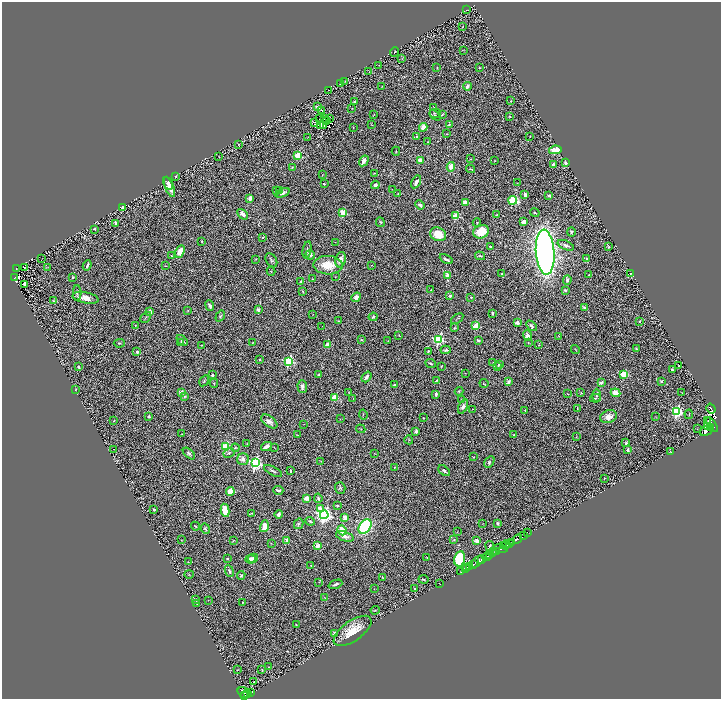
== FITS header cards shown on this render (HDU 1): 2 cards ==
NAXIS1  =                 1438
NAXIS2  =                 1393

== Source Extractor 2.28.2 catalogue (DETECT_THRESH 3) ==
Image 1438 x 1393 px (HDU 1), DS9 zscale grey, zoomed out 1/2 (1 PNG px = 2 x 2 image px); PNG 723 x 701 px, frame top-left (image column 2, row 1393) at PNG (2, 2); each listed source drawn as its Kron ellipse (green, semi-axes under 4 px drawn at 4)
Background 0.791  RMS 0.067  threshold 0.202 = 3 sigma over >= 5 px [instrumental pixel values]
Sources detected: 382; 33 cannot appear on this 1/2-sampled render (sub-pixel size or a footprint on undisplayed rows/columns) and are neither listed nor drawn; the other 349 listed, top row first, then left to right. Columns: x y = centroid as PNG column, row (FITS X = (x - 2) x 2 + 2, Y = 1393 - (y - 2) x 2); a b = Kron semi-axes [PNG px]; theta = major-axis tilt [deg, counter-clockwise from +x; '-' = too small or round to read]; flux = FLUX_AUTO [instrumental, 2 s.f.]
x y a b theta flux
467 10 2 1 - 4.2
463 26 4 2 - 8
464 50 3 2 - 3.7
395 52 5 2 - 9.9
402 58 3 2 - 6.7
379 65 2 1 - 3.4
437 68 3 2 - 5.9
479 68 2 2 - 7.1
369 71 3 2 - 5.7
345 82 3 2 - 6.7
341 84 2 1 - 7.4
382 86 3 2 - 5.1
467 86 4 3 - 51
329 90 2 1 - 4.1
510 101 2 2 - 5.4
354 102 3 2 - 18
317 107 4 3 - 54
352 108 2 1 - 4.5
434 108 4 2 - 7.3
321 110 4 2 - 6.5
435 113 6 3 1 16
374 115 2 1 - 3.4
435 115 6 3 -44 17
442 115 3 3 - 12
510 116 3 2 - 10
319 119 2 1 - 3.3
325 119 2 1 - 2.7
329 119 2 1 - 3.1
326 120 2 1 - 12
314 122 2 2 - 12
321 125 2 1 - 20
372 125 3 2 - 6.5
449 125 3 3 - 14
323 126 2 1 - 11
353 127 3 2 - 8.1
423 127 4 3 - 130
447 134 4 2 - 6.2
416 136 3 3 - 14
530 136 2 1 - 4.6
308 137 2 2 - 4.8
428 142 2 2 - 3.9
238 144 2 2 - 12
555 150 6 4 10 180
396 151 4 2 - 8.1
298 155 3 3 - 560
219 157 3 1 - 4
471 159 3 2 - 4.1
420 160 2 2 - 230
364 161 6 3 58 100
495 161 2 1 - 4
566 163 3 3 - 22
553 164 3 3 - 13
292 167 3 2 - 7.1
451 167 5 3 - 94
470 169 4 2 - 10
374 173 3 2 - 9.2
322 175 2 1 - 3.2
176 176 2 2 - 21
416 182 7 3 59 49
168 183 7 3 -60 34
517 183 3 2 - 5.1
324 184 2 2 - 8.6
375 185 4 3 - 25
169 187 10 4 -69 99
392 189 2 1 - 3.1
279 190 4 3 - 14
276 191 3 2 - 15
282 193 7 4 22 60
398 193 4 3 - 11
525 195 3 3 - 37
549 196 2 2 - 56
250 199 4 3 - 58
513 200 4 3 - 1000
465 203 3 3 - 87
420 205 5 3 - 34
123 207 2 2 - 110
343 213 3 3 - 490
535 213 5 2 - 13
242 214 6 3 -48 77
496 215 2 1 - 7.3
456 216 3 3 - 630
380 222 5 2 - 11
524 222 4 3 - 68
116 223 2 2 - 120
477 223 4 3 - 9.1
94 229 4 2 - 7.8
481 232 8 6 22 260
571 232 4 4 - 21
438 234 8 6 -23 230
263 237 4 3 - 12
202 241 2 2 - 9.7
335 242 2 1 - 3.5
566 245 9 4 -22 54
608 246 3 2 - 14
490 247 3 3 - 14
307 250 8 3 79 31
180 251 6 4 63 140
545 252 22 9 -86 9100
310 255 5 4 - 52
172 256 3 3 - 11
480 256 5 2 - 14
42 258 2 1 - 3.9
256 259 3 2 - 7.3
446 259 7 2 -28 34
587 259 3 2 - 25
271 260 7 5 -59 23
341 260 8 5 78 75
87 265 5 2 - 26
328 265 14 9 -2 280
372 265 2 2 - 5.1
166 266 3 1 - 5.2
48 267 2 1 - 3.4
16 268 2 2 - 23
24 268 2 1 - 1.5
271 271 4 2 - 8.6
502 274 3 2 - 13
630 274 2 2 - 8.1
448 275 3 3 - 130
589 275 2 2 - 8.1
72 277 2 2 - 15
335 277 2 2 - 4.5
15 278 4 3 - 110
312 279 3 3 - 7.9
567 280 4 3 - 44
301 281 4 3 - 12
24 284 3 3 - 30
431 290 4 2 - 7.6
565 290 2 2 - 43
302 291 4 2 - 9.9
77 293 7 3 89 23
450 296 3 3 - 31
356 297 5 4 - 44
471 297 2 2 - 21
85 298 13 5 -11 120
54 301 3 3 - 9.9
210 306 5 3 - 35
584 307 3 2 - 17
188 310 3 2 - 5.4
258 310 2 2 - 92
150 311 4 3 - 52
492 313 3 2 - 18
313 314 3 2 - 4.5
220 316 6 3 56 26
146 317 6 2 45 16
373 317 4 3 - 17
457 319 7 2 36 14
339 321 3 2 - 6.6
639 321 2 2 - 17
517 322 3 3 - 51
135 325 2 1 - 4.8
322 326 2 1 - 3
475 326 3 2 - 350
531 326 6 3 -48 31
455 328 4 3 - 11
399 335 3 2 - 9.4
528 336 5 4 - 59
559 336 3 2 - 6.2
362 340 4 3 - 14
439 340 4 3 - 1600
478 340 2 2 - 52
182 341 6 3 -42 28
388 341 2 2 - 5.1
528 342 2 2 - 5.8
119 343 5 3 - 13
181 343 3 2 - 34
253 343 3 1 - 7.4
202 345 2 1 - 5.2
327 345 2 2 - 190
538 345 3 2 - 7.4
575 349 4 1 - 6.1
636 349 2 2 - 12
446 350 5 4 - 31
428 351 3 2 - 11
137 352 2 2 - 57
259 359 2 2 - 15
289 361 3 3 - 1500
493 362 4 2 - 5.6
431 364 5 2 - 18
499 364 4 3 - 17
441 366 4 2 - 8.3
679 366 2 1 - 6.9
78 367 3 3 - 15
498 367 3 2 - 7.4
672 370 2 2 - 12
465 373 2 1 - 3.9
624 374 3 3 - 610
212 375 2 2 - 71
318 375 3 2 - 10
366 377 6 3 51 46
436 380 4 3 - 16
204 381 6 3 59 20
662 381 4 3 - 14
509 382 3 3 - 47
214 383 4 3 - 11
484 383 4 1 - 4.8
601 383 3 2 - 45
394 385 4 3 - 16
302 386 6 4 -85 56
76 389 2 2 - 5.1
459 391 4 3 - 17
181 392 2 2 - 140
349 392 3 2 - 7.2
581 393 4 3 - 11
616 393 5 4 - 170
682 393 3 2 - 4.5
436 394 4 3 - 32
568 394 4 1 - 3.3
597 395 6 3 89 23
185 396 4 2 - 17
335 397 3 3 - 430
353 398 2 2 - 3.6
596 398 5 2 - 12
462 400 2 2 - 6.5
463 406 8 4 63 56
577 408 4 2 - 9.7
711 408 5 2 - 340
472 409 2 1 - 4
525 410 3 2 - 9.2
677 411 4 3 - 1900
689 414 5 2 - 11
363 415 5 1 - 5.1
149 416 4 3 - 15
656 416 2 1 - 4
608 417 8 6 20 110
423 418 2 1 - 7.1
340 419 3 2 - 3.8
708 420 3 2 - 560
114 421 3 2 - 6.4
269 421 9 5 -36 54
304 424 2 1 - 3.5
712 425 8 4 -56 4300
707 426 4 3 - 870
710 428 2 1 - 1100
361 429 5 2 - 8.6
697 429 3 2 - 6.2
706 430 7 4 28 2700
416 431 2 2 - 120
182 434 2 1 - 7.4
297 435 3 2 - 5.6
514 435 2 2 - 38
576 437 3 2 - 5.9
409 440 4 1 - 6.5
626 443 2 2 - 52
247 444 3 3 - 8.6
266 446 6 3 27 79
226 447 4 3 - 810
274 447 2 1 - 3.7
235 448 4 3 - 15
113 449 2 1 - 6.2
628 450 4 3 - 21
671 452 2 1 - 3.2
229 453 6 4 28 22
189 454 7 4 -41 29
374 454 3 2 - 6.6
473 457 3 2 - 8.1
243 459 6 6 - 54
321 461 3 2 - 4.2
489 462 6 4 59 28
255 463 4 4 - 3000
394 467 2 2 - 7
273 471 10 3 -29 27
290 471 3 2 - 18
444 471 7 3 -42 28
604 478 2 1 - 4.2
340 488 5 5 - 20
278 490 5 2 - 34
230 492 4 3 - 230
307 498 3 3 - 80
318 498 5 3 - 24
337 506 3 2 - 13
320 508 3 3 - 200
154 510 2 2 - 47
225 510 6 4 -79 270
251 513 3 2 - 5.2
278 514 4 3 - 39
324 515 4 4 - 4600
345 518 3 2 - 270
310 521 5 2 - 16
497 523 3 2 - 16
299 524 5 4 - 24
483 524 2 2 - 5.8
195 526 4 3 - 13
264 526 6 4 74 130
365 527 8 5 53 1500
205 529 5 4 - 22
342 530 5 4 - 250
457 532 3 1 - 3.4
527 533 3 1 - 20
345 536 9 4 -19 59
523 536 2 1 - 37
517 539 5 2 - 1100
181 540 2 1 - 3.6
287 540 4 3 - 65
454 540 4 3 - 13
233 541 3 2 - 6.8
477 541 2 2 - 230
511 542 3 2 - 1100
271 543 2 1 - 4.1
509 544 2 2 - 700
506 545 5 2 - 340
318 546 3 3 - 98
490 546 5 4 - 28
503 546 4 2 - 490
500 549 7 3 -11 500
497 551 3 3 - 240
492 552 4 3 - 800
489 555 2 1 - 730
487 556 4 2 - 2200
253 558 5 4 - 40
427 558 2 2 - 8.1
227 559 2 2 - 16
250 559 5 4 - 27
460 559 8 5 77 720
481 559 3 3 - 610
188 562 2 1 - 5.7
477 562 8 3 41 930
311 565 2 2 - 7.1
473 565 3 2 - 300
467 567 2 1 - 6.6
469 567 2 1 - 190
466 569 3 1 - 22
229 571 6 3 -64 32
461 572 2 1 - 42
189 574 4 2 - 7.9
241 575 4 3 - 18
383 578 4 2 - 9.1
423 579 5 3 - 17
319 582 2 2 - 4.3
439 583 2 1 - 3.1
335 584 7 2 21 39
374 589 2 2 - 4.6
415 589 3 3 - 16
324 598 3 2 - 7.1
195 599 3 2 - 20
208 600 2 1 - 3.2
242 602 2 1 - 5.5
197 603 2 2 - 11
375 610 4 2 - 8.7
296 625 2 1 - 6.1
353 631 22 10 35 300
335 633 3 3 - 28
268 667 2 2 - 7.4
238 669 2 2 - 4.6
262 669 3 2 - 7.3
254 682 2 2 - 19
244 693 7 5 -38 460
251 693 3 2 - 130
248 694 3 2 - 160
244 696 3 2 - 290
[33 sub-pixel or undisplayed-footprint detections neither listed nor drawn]